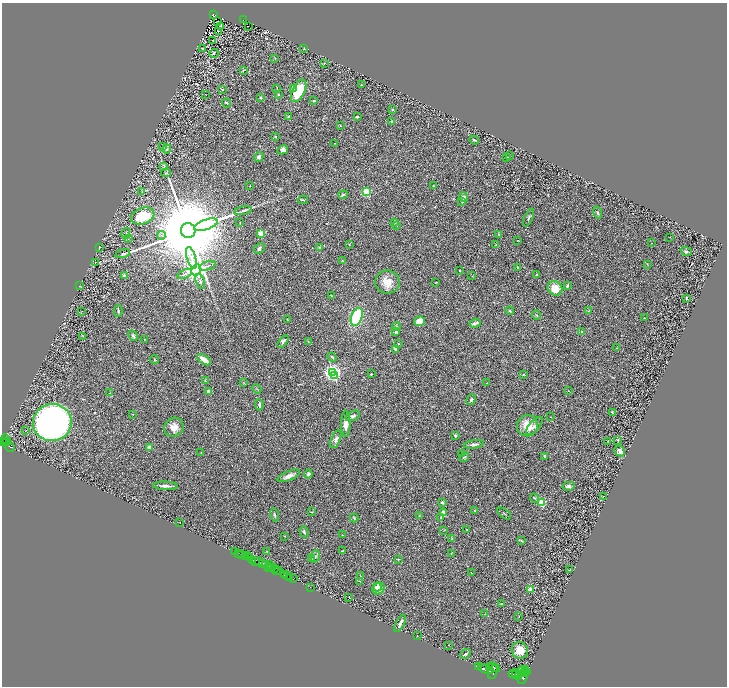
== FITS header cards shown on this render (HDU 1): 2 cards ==
NAXIS1  =                 1449
NAXIS2  =                 1368

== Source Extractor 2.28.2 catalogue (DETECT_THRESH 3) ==
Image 1449 x 1368 px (HDU 1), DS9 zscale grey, zoomed out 1/2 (1 PNG px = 2 x 2 image px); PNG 729 x 688 px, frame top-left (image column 1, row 1367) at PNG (2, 3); each listed source drawn as its Kron ellipse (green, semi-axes under 4 px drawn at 4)
Background 0.716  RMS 0.031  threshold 0.0936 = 3 sigma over >= 5 px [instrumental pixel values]
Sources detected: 268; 34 cannot appear on this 1/2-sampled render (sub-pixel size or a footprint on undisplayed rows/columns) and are neither listed nor drawn; the other 234 listed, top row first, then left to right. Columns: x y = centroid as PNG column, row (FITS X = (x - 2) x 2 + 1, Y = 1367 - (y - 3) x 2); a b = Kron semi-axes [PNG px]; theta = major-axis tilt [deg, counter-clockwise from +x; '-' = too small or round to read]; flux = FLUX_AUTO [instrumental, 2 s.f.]
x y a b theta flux
213 15 3 3 - 130
244 20 3 2 - 72
217 21 3 2 - 1.9
221 26 3 1 - 2.1
248 26 2 1 - 5.4
218 31 2 1 - 54
213 40 2 1 - 1.7
203 48 4 3 - 3.9
304 49 3 2 - 2.2
214 53 4 3 - 7.7
275 58 3 2 - 2.7
324 63 3 2 - 1.9
243 70 2 2 - 8.1
361 85 3 2 - 5.5
277 88 3 2 - 2.7
294 88 4 4 - 9.6
222 89 2 2 - 3.2
299 91 12 6 64 220
206 94 2 1 - 1.3
279 95 3 2 - 3.6
260 97 2 2 - 26
314 101 2 2 - 15
226 103 4 3 - 7.5
393 109 2 2 - 13
289 117 2 2 - 21
357 117 3 2 - 6.9
392 121 2 2 - 39
340 125 3 2 - 3.1
275 137 3 2 - 5.1
474 140 5 2 - 7.8
334 143 2 1 - 1.4
163 146 2 1 - 2.1
167 149 4 3 - 9.4
283 150 5 4 - 23
509 156 2 2 - 7.9
259 157 5 4 - 13
507 157 3 2 - 4.8
164 167 4 3 - 6.8
166 173 5 3 - 5.4
250 186 2 1 - 1.9
433 186 2 2 - 9.6
142 192 2 1 - 1.4
366 192 3 3 - 540
343 195 5 2 - 6.7
463 197 5 4 - 17
303 200 5 2 - 6
462 202 3 2 - 4.6
243 211 9 3 11 11
598 213 6 3 -76 8.1
143 216 12 8 19 160
529 218 10 3 65 10
240 223 3 2 - 2.4
395 223 3 2 - 3.3
206 225 12 5 19 3200
396 226 2 2 - 7.2
188 231 7 7 - 150000
126 233 5 3 - 6.7
261 233 2 2 - 190
499 234 2 2 - 2.6
161 235 4 1 - 3.4
670 237 2 1 - 1.6
128 239 2 1 - 1.3
518 241 2 2 - 2.7
651 243 2 1 - 3.4
349 244 3 2 - 2.4
496 245 4 3 - 8.4
100 247 2 2 - 1.9
319 247 2 2 - 4
259 249 6 4 45 15
686 251 6 4 -20 11
123 254 7 4 13 13
191 258 11 4 -72 23
342 261 2 2 - 4.5
95 262 2 2 - 1.9
647 264 3 2 - 3
208 266 8 2 18 11
518 268 3 2 - 2.3
196 270 6 4 79 5100
460 271 2 2 - 4.9
185 274 8 3 24 12
537 275 4 2 - 8.8
125 276 3 3 - 16
472 276 3 2 - 3.4
200 282 8 3 -71 12
387 282 12 11 - 72
436 282 2 1 - 4
80 286 3 1 - 1.7
567 286 2 2 - 26
555 288 8 7 - 80
331 296 4 2 - 2.9
686 298 3 2 - 4.7
82 311 2 1 - 1.9
118 311 6 3 -90 8
510 311 4 2 - 6
588 311 4 2 - 2.8
536 315 5 3 - 6.4
357 317 9 5 70 430
644 318 2 2 - 2.4
287 319 4 2 - 3.3
420 321 6 4 20 58
475 323 6 3 16 14
396 326 4 3 - 5.6
396 332 3 3 - 6.3
582 332 2 2 - 16
83 336 3 2 - 2.6
133 336 6 4 -60 12
145 339 2 1 - 1.9
283 341 7 4 55 14
308 342 4 2 - 2.9
398 344 3 2 - 2.9
617 348 2 1 - 4.3
395 349 3 2 - 7.5
332 357 5 2 - 5.4
155 360 4 2 - 4.2
204 360 8 3 -35 74
333 372 3 3 - 2400
371 374 2 2 - 4.1
334 375 4 3 - 510
523 375 3 2 - 3.7
205 381 3 2 - 3.3
243 382 3 2 - 2.5
487 383 2 2 - 1.8
257 389 5 2 - 4.2
568 391 2 2 - 2.8
208 392 2 2 - 94
110 393 3 2 - 3.5
471 400 5 4 - 11
259 405 5 3 - 15
612 412 3 2 - 2.9
132 414 2 1 - 2.1
353 416 8 4 23 19
550 417 2 1 - 1.8
52 422 19 18 - 2800
346 424 13 4 90 56
527 426 10 10 - 99
534 426 11 5 50 20
174 427 10 9 - 54
25 430 3 2 - 2.5
455 436 4 3 - 9.5
336 439 9 4 68 22
6 440 6 3 -68 870
618 440 2 2 - 7.7
608 441 3 2 - 4.1
6 442 3 1 - 300
3 443 3 2 - 950
474 444 10 3 9 15
9 447 6 2 -48 340
149 447 4 2 - 35
619 451 5 5 - 18
201 453 2 1 - 2.3
462 453 4 2 - 4.2
545 456 2 2 - 23
464 457 5 3 - 7.9
308 474 4 3 - 9.3
289 476 12 4 22 29
165 486 12 2 -2 23
568 486 6 4 12 12
603 496 3 2 - 2.1
534 498 5 3 - 6
442 502 2 2 - 28
542 502 3 3 - 360
475 511 4 3 - 3.9
311 512 3 2 - 2.8
443 512 2 2 - 110
504 513 8 2 -37 6.1
274 515 7 3 -76 7.8
420 516 4 2 - 3
354 518 4 3 - 5.4
441 518 4 2 - 4.4
180 523 2 1 - 20
444 530 3 2 - 3.1
467 530 4 2 - 3.6
304 532 5 3 - 8.6
342 535 2 1 - 1.7
285 536 2 2 - 2
452 539 3 2 - 6
521 541 4 3 - 5.2
234 551 2 2 - 79
267 551 2 1 - 1.9
342 551 3 2 - 1.9
238 553 2 2 - 220
451 553 3 1 - 2.3
242 555 2 1 - 620
245 556 3 2 - 56
248 556 3 1 - 110
315 556 6 3 70 8.9
250 558 4 3 - 120
312 558 2 1 - 1.3
398 559 3 2 - 3.2
253 560 2 1 - 67
255 561 3 1 - 510
258 561 3 1 - 530
263 563 3 3 - 1300
266 565 3 2 - 84
270 565 3 2 - 660
269 568 4 1 - 200
272 568 3 1 - 600
275 569 3 2 - 1000
278 570 4 2 - 550
570 570 2 1 - 3
276 571 2 1 - 370
471 573 3 2 - 2.2
284 575 2 2 - 1400
287 575 2 2 - 870
360 576 2 2 - 2.1
289 577 2 2 - 890
293 579 2 1 - 44
360 581 3 2 - 3.2
310 587 2 1 - 23
377 587 4 3 - 32
379 589 6 5 - 51
531 589 2 2 - 180
349 598 2 1 - 1.4
502 604 3 2 - 3.8
485 614 4 2 - 4.1
519 616 3 1 - 2.1
400 623 9 3 64 18
417 636 2 1 - 1.5
448 645 2 1 - 1.7
520 650 8 8 - 83
465 654 5 2 - 8
478 667 2 1 - 440
494 667 7 2 -29 4900
489 668 2 2 - 2800
486 669 8 4 -21 15000
525 670 2 2 - 560
493 672 7 3 69 5600
521 672 7 2 53 4200
524 672 5 3 - 3600
527 672 2 1 - 1100
514 674 5 2 - 3600
516 674 5 3 - 7200
518 676 2 2 - 2300
523 677 7 3 63 4600
At the frame edge (FLAGS 8, measured only in part): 1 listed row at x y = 3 443
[34 sub-pixel or undisplayed-footprint detections neither listed nor drawn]